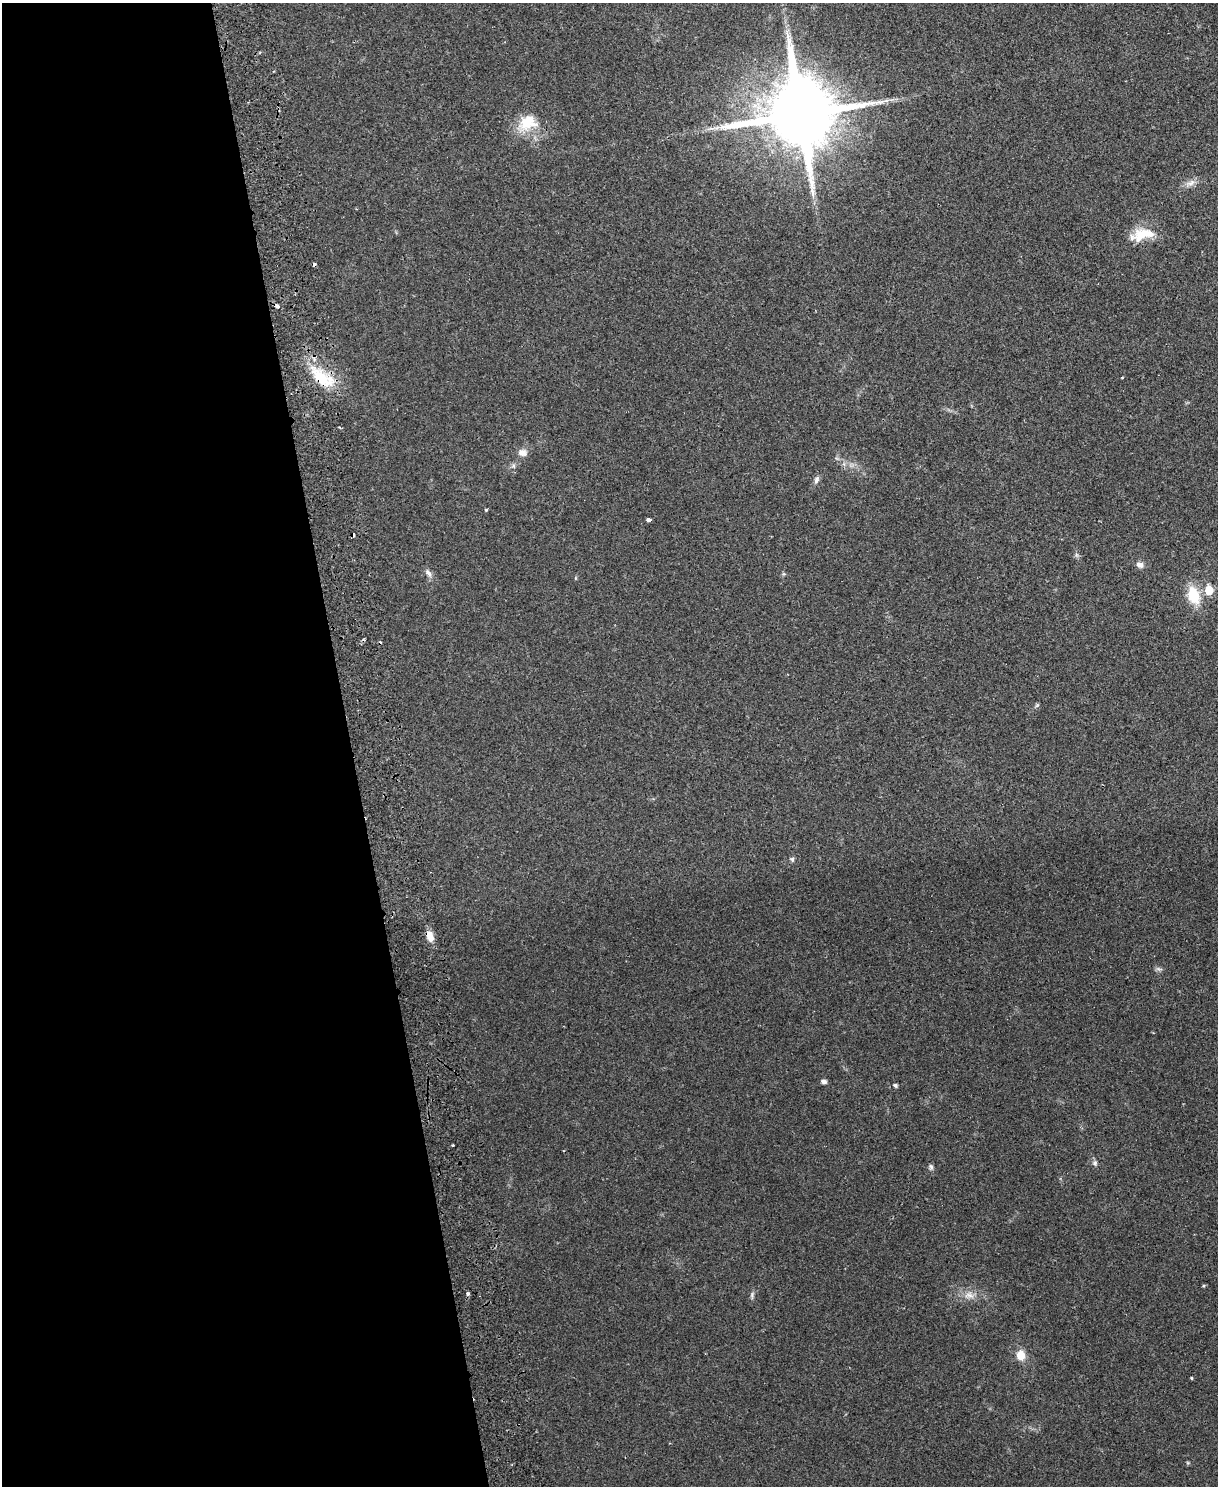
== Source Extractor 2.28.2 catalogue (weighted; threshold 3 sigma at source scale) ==
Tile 5 of 4 x 3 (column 1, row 2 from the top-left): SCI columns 57-1272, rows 1641-3124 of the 4981 x 4874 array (HDU 1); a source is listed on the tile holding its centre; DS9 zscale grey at full resolution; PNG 1220 x 1488 px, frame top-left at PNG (2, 3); no overlay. Shown black and unused: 29% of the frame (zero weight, under 2 of 3 exposures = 3% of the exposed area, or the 3 px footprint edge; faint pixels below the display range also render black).
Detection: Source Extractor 2.28.2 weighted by HDU 2 'WHT'; one run over the whole footprint, this tile lists its part. Background 0.0313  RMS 0.0043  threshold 0.0194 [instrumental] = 3 sigma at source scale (4.5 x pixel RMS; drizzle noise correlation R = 1.50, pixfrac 1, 0.05/0.05 arcsec/px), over >= 5 px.
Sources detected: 35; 5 cosmic-ray / hot-pixel residue — not listed; the other 30 listed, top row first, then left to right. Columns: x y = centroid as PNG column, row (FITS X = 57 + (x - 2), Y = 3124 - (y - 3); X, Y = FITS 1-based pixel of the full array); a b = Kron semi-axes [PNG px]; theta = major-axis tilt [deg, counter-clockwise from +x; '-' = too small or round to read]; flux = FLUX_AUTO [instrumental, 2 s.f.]
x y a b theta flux
800 114 21 20 - 4600
527 123 28 21 26 13
1190 183 14 8 26 2.7
1142 234 30 14 15 11
277 306 4 3 - 2.3
321 378 38 17 -41 17
1122 378 4 2 - 0.3
522 452 12 9 -14 2.7
816 480 11 6 73 1.5
486 510 3 3 - 1.1
648 520 4 4 - 1.7
1077 555 7 4 -70 0.77
1140 565 9 7 -18 2
428 573 12 7 -51 1.8
1209 590 6 5 - 11
1194 595 18 12 -71 13
1037 705 6 4 44 0.63
792 859 6 6 - 0.84
430 936 13 8 -70 4.1
1158 969 9 4 -22 0.97
824 1082 7 5 -2 1.4
895 1085 5 5 - 0.66
452 1145 3 2 - 0.39
1095 1163 7 6 - 1.1
931 1167 8 5 -89 0.97
468 1294 4 3 - 1
752 1295 9 5 83 1
969 1295 15 8 -15 3.5
1021 1355 7 6 - 8
1191 1378 3 2 - 0.53
Overlapping masked pixels (flux is a lower limit): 1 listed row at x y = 321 378